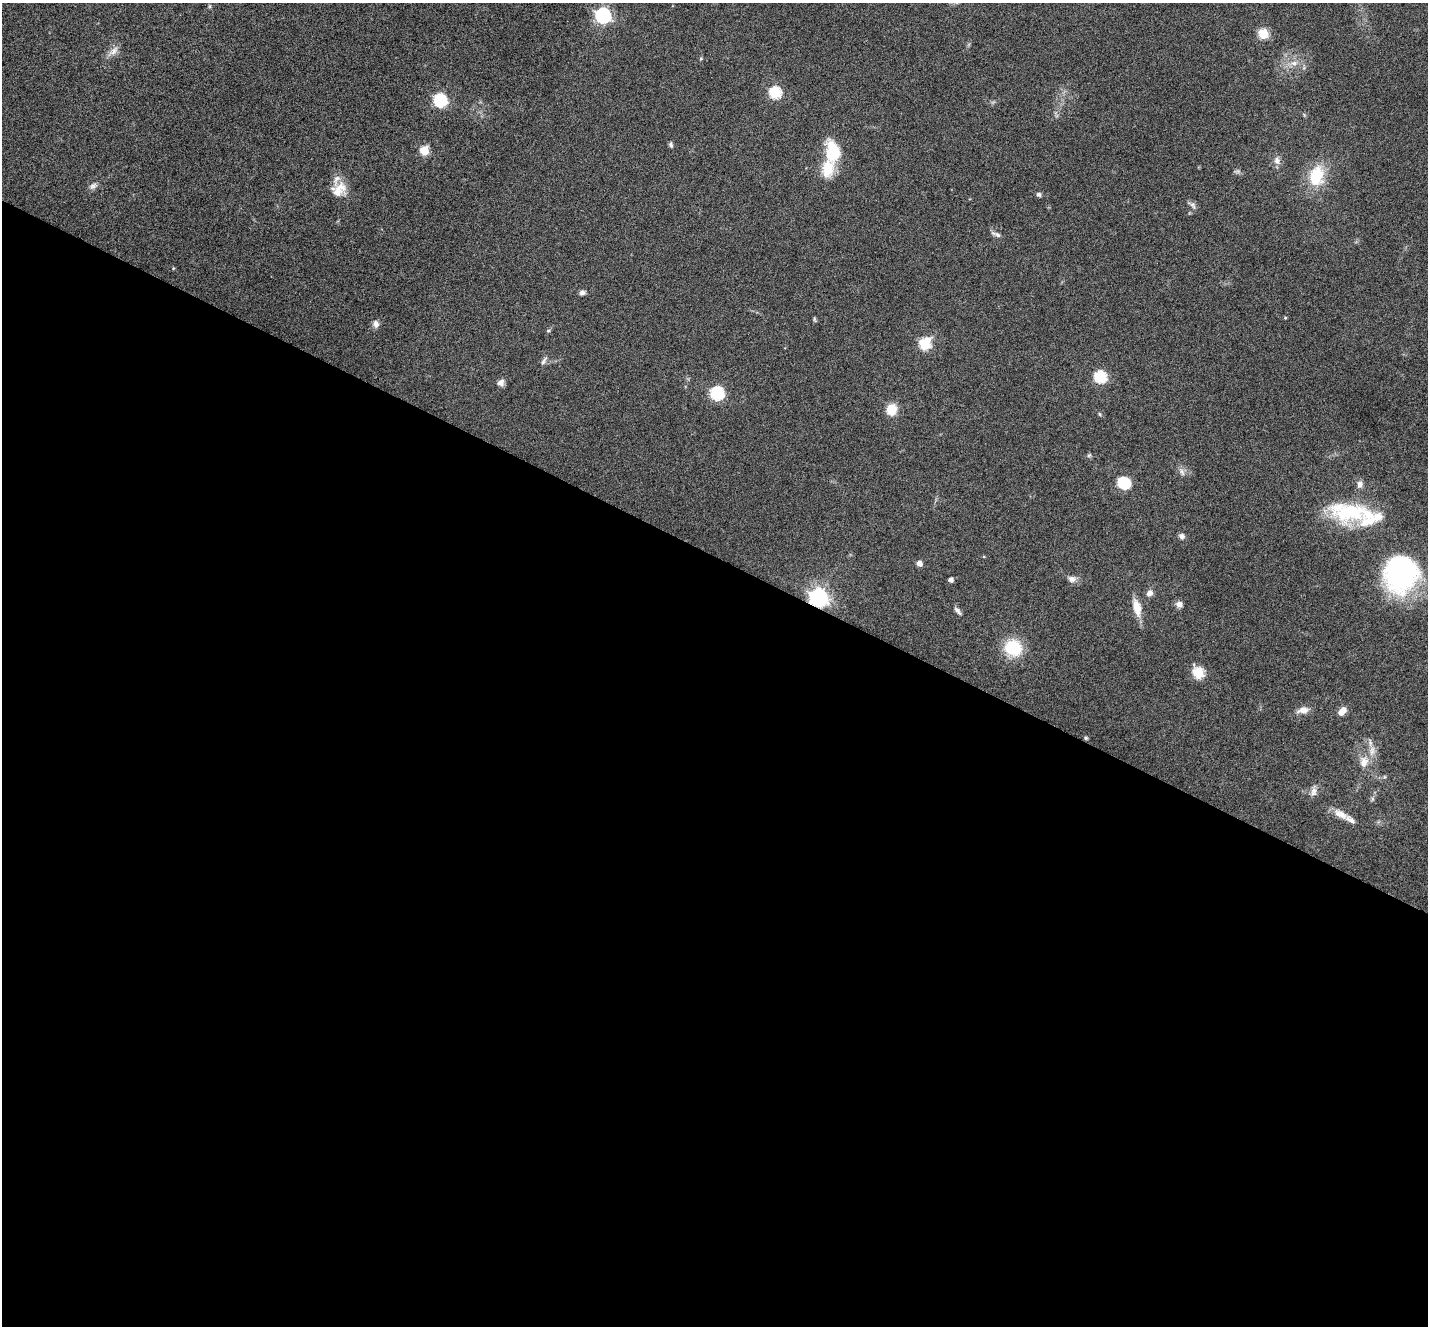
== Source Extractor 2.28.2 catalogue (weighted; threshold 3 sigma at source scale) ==
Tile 14 of 4 x 4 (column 2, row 4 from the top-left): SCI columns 1509-2934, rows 288-1611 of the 5796 x 5871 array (HDU 1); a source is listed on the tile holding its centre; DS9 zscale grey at full resolution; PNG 1430 x 1328 px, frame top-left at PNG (2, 3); no overlay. Shown black and unused: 58% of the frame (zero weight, under 5 of 9 exposures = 5% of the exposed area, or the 3 px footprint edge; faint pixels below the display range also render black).
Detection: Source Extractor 2.28.2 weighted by HDU 2 'WHT'; one run over the whole footprint, this tile lists its part. Background 0.0535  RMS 0.0043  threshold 0.0177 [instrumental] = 3 sigma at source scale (4.09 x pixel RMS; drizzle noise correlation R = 1.36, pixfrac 0.8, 0.05/0.05 arcsec/px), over >= 5 px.
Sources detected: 58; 7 inside a brighter listed object's ellipse — not listed separately; the other 51 listed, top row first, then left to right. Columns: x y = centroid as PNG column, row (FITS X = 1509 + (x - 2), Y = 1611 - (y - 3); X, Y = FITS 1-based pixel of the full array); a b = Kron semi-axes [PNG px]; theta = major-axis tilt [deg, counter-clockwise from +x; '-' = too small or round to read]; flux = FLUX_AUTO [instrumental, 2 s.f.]
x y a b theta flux
603 16 7 6 - 92
1263 34 6 5 - 22
114 51 16 8 48 2.7
1294 63 8 7 - 1.9
775 93 6 6 - 38
440 100 7 6 - 54
671 145 7 5 -74 0.87
424 151 5 5 - 16
832 152 28 16 -81 15
1277 161 10 8 -82 2.2
1316 176 21 15 76 17
93 186 12 7 35 1.6
339 189 21 16 35 6.5
1039 194 6 5 - 0.93
1193 205 12 6 -57 1.4
998 235 11 6 -34 1.4
582 292 7 6 - 1.3
1285 318 4 4 - 0.38
815 319 7 3 -81 0.52
376 324 10 7 -82 1.7
548 331 5 3 - 0.43
925 344 6 6 - 30
544 361 12 5 55 1.2
1100 377 6 6 - 39
501 382 9 7 40 1.9
717 393 6 6 - 52
891 409 9 9 - 8.6
1089 455 6 5 - 0.63
1182 472 11 5 -69 1.4
1124 483 13 11 -28 11
1360 484 9 7 80 1.9
1349 512 51 25 -4 31
1182 536 8 7 - 1.2
919 563 5 4 - 2.9
1401 573 40 35 79 61
1072 579 11 8 -8 2
951 580 4 4 - 1.5
1149 593 8 7 - 2.1
819 598 7 7 - 200
1179 604 7 6 - 2.5
1137 607 23 9 -76 5.9
957 611 11 5 -50 1.4
1013 648 17 15 -24 17
1198 673 6 5 - 28
1303 710 14 7 9 3.2
1342 711 10 6 48 3.6
1086 738 4 4 - 0.7
1364 762 16 12 79 4.7
1314 791 13 8 83 2.1
1372 799 6 4 73 0.71
1340 814 22 9 -28 4.4
Overlapping masked pixels (flux is a lower limit): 1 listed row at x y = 819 598